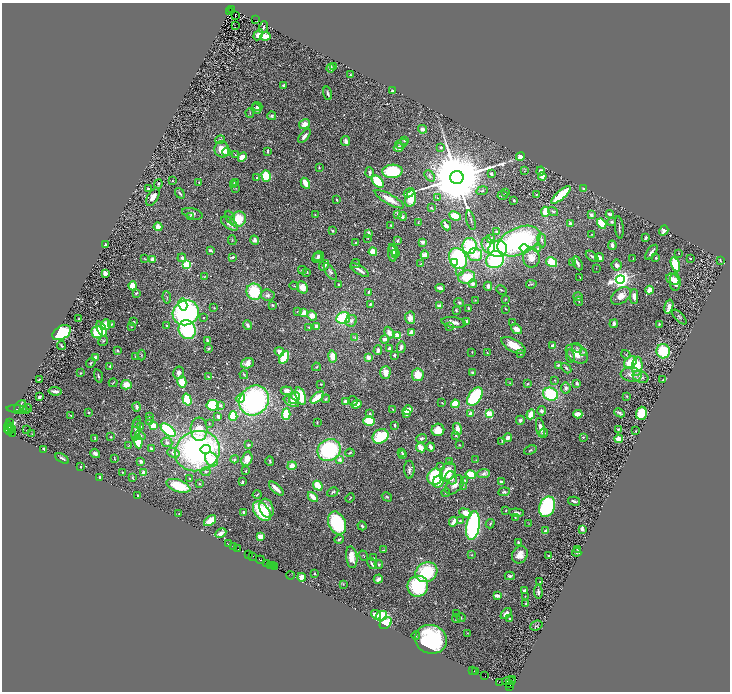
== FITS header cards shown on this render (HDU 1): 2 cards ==
NAXIS1  =                 1456
NAXIS2  =                 1379

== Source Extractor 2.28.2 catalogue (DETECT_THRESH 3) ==
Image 1456 x 1379 px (HDU 1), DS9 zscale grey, zoomed out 1/2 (1 PNG px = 2 x 2 image px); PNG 732 x 694 px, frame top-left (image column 1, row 1378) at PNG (2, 3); each listed source drawn as its Kron ellipse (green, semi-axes under 4 px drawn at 4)
Background 0.77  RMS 0.029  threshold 0.0872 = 3 sigma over >= 5 px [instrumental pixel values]
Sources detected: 622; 41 cannot appear on this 1/2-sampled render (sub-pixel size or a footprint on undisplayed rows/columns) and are neither listed nor drawn; of the other 581, the 500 brightest by FLUX_AUTO listed and drawn (81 fainter detections omitted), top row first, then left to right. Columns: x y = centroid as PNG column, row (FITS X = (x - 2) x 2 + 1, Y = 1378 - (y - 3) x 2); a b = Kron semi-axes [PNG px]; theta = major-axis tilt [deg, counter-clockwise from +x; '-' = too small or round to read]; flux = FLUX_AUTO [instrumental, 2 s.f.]
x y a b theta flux
231 9 4 2 - 470
229 11 2 1 - 78
235 16 2 1 - 9.7
256 20 4 1 - 390
235 26 2 1 - 61
263 27 6 3 70 9.8
258 35 6 4 60 28
265 36 5 3 - 68
333 66 4 3 - 7.2
331 68 4 3 - 18
350 75 2 2 - 5.3
284 85 4 3 - 8
392 91 4 3 - 8.8
328 93 7 3 -75 11
257 106 5 3 - 10
256 108 5 4 - 15
250 113 5 2 - 4.6
272 116 4 4 - 8.3
304 124 6 4 30 43
422 129 4 4 - 25
304 136 8 3 50 27
220 140 4 4 - 7.6
346 141 5 4 - 25
404 141 4 3 - 6.9
401 144 6 4 17 14
441 147 3 2 - 6.7
399 148 5 3 - 21
222 149 8 7 - 94
268 151 3 2 - 11
227 152 4 4 - 30
235 155 3 2 - 3.1
520 156 4 3 - 110
242 157 5 4 - 57
319 167 2 2 - 6.7
392 171 10 6 3 410
525 171 3 2 - 2.9
541 171 4 3 - 20
370 172 5 3 - 13
491 174 3 3 - 16
266 176 6 4 -74 170
430 176 6 4 -50 12
542 176 4 4 - 38
457 177 7 6 - 100000
257 178 2 2 - 6.9
172 181 2 2 - 7.8
199 182 2 2 - 3.8
378 182 7 4 -47 260
235 183 4 2 - 6.1
305 183 6 3 -62 110
158 184 4 3 - 9.6
234 184 4 4 - 9
236 188 3 2 - 3
148 189 3 2 - 10
584 189 4 3 - 16
482 191 6 2 10 5.1
506 192 3 3 - 4.6
180 193 6 2 -53 9.2
409 193 6 4 31 13
503 195 5 3 - 6.8
536 195 3 2 - 4.7
561 195 12 4 42 300
153 197 10 5 58 51
437 197 4 3 - 4.9
389 199 16 5 -29 75
410 199 8 5 77 150
337 200 3 2 - 5.4
514 200 2 2 - 8
431 208 3 3 - 5.7
553 211 5 3 - 8.4
545 212 5 3 - 130
192 214 10 5 -16 24
398 214 3 3 - 21
610 214 4 2 - 27
315 215 3 3 - 4.2
591 215 4 3 - 19
403 216 4 4 - 14
455 216 6 4 -24 110
190 217 3 3 - 5.6
230 217 7 3 -64 11
238 219 8 7 - 160
471 220 10 2 -75 8.2
612 222 4 3 - 9.1
229 223 9 5 -37 36
418 223 3 2 - 3.5
570 224 3 3 - 23
602 224 5 4 - 140
391 225 3 2 - 3.8
446 225 5 3 - 35
158 227 4 4 - 43
619 227 11 2 -83 9.9
664 230 5 4 - 18
332 231 3 2 - 9.6
497 232 3 2 - 25
369 233 4 2 - 18
592 234 3 3 - 3.3
368 238 2 2 - 3.9
646 238 3 2 - 11
490 239 3 3 - 45
232 240 5 3 - 5.3
255 240 5 4 - 24
542 240 7 4 -80 15
397 241 3 3 - 5.7
519 241 23 13 24 1000
423 242 3 3 - 30
356 243 3 3 - 6.1
105 245 4 2 - 15
488 245 8 6 -69 62
612 245 5 2 - 33
470 246 8 7 - 450
525 248 5 4 - 62
538 248 3 3 - 5.7
498 249 9 8 - 400
210 250 4 3 - 11
394 250 6 2 -60 15
373 252 4 4 - 89
651 252 8 2 53 18
679 253 2 1 - 3.1
392 254 8 2 -84 22
395 254 4 3 - 11
425 255 4 3 - 46
475 255 7 6 - 110
319 256 5 5 - 14
592 256 7 3 -39 14
232 257 3 3 - 10
599 257 4 3 - 51
182 258 4 3 - 17
317 258 5 4 - 12
531 258 10 8 -82 54
656 258 2 2 - 7.6
690 258 2 2 - 4.4
144 259 4 2 - 3.8
153 259 3 3 - 34
458 259 11 8 -63 580
633 259 2 1 - 3
495 260 9 8 - 490
720 260 4 2 - 5.8
552 262 6 4 -32 160
454 263 4 3 - 66
573 263 4 3 - 15
578 263 7 3 -63 19
187 264 3 3 - 570
356 264 5 3 - 8
420 264 3 2 - 3.3
675 264 7 4 -71 240
324 265 6 3 50 19
616 265 6 5 - 24
596 268 2 1 - 3.3
302 270 4 3 - 5
359 270 11 2 -33 31
307 272 2 2 - 7.6
330 272 10 4 -55 13
460 272 4 3 - 6.9
105 273 3 3 - 36
204 277 3 3 - 5
467 277 8 6 10 190
580 277 3 2 - 3.1
620 279 4 4 - 3800
673 279 7 5 -32 34
675 282 9 5 -87 46
473 284 4 4 - 28
531 284 5 3 - 7.4
339 285 3 2 - 5.3
133 286 4 4 - 91
294 286 5 2 - 4.1
488 286 4 3 - 21
302 287 6 5 - 50
440 288 4 2 - 38
501 290 6 3 -24 6.8
649 290 4 3 - 60
254 292 8 7 - 280
369 292 4 2 - 6.5
136 293 3 2 - 8.2
268 295 7 5 -6 19
621 296 11 7 37 51
634 296 7 4 89 34
167 297 6 3 -84 6
578 297 5 4 - 13
475 300 3 2 - 3.4
505 300 4 3 - 3.8
579 301 4 3 - 5.1
459 302 5 3 - 7.9
183 304 6 4 -79 120
370 304 3 3 - 6.8
272 305 3 3 - 7.6
439 306 3 3 - 30
669 307 7 3 74 36
214 308 3 3 - 3.7
468 308 3 2 - 11
506 309 3 2 - 4.5
456 310 3 3 - 7
297 311 3 2 - 3.4
186 313 13 12 - 1000
304 313 4 3 - 71
312 316 5 4 - 53
679 317 9 3 -46 9.7
204 318 2 2 - 6.6
343 318 7 6 - 300
410 318 6 5 - 46
79 319 3 2 - 5.6
134 321 2 2 - 3.1
351 321 6 5 - 20
454 322 12 5 -9 33
466 322 4 3 - 21
512 323 3 2 - 4.3
111 324 3 3 - 6.8
614 324 4 3 - 24
659 324 3 2 - 6.6
106 325 5 4 - 110
247 325 5 3 - 21
167 326 3 2 - 5.4
317 326 3 3 - 36
131 327 2 2 - 3.3
309 327 4 3 - 6
449 327 4 3 - 5.8
102 329 8 4 -66 100
516 329 6 4 -38 38
187 330 10 8 -66 580
97 332 6 5 - 290
62 333 10 6 31 340
389 333 6 4 -67 36
411 333 3 3 - 58
397 336 3 2 - 240
355 338 4 3 - 6.9
385 339 4 4 - 21
207 340 3 2 - 7.9
103 341 5 4 - 7.7
61 345 4 2 - 7.2
513 345 14 6 -29 100
552 346 4 3 - 22
401 347 6 3 78 26
209 348 3 3 - 8.1
389 348 3 3 - 14
577 348 5 3 - 8.7
117 350 3 3 - 8.7
378 350 5 3 - 16
663 351 7 6 - 240
279 352 5 4 - 29
472 352 3 2 - 3.9
487 352 3 2 - 3.9
584 353 4 3 - 7.1
520 354 3 3 - 6.9
577 354 12 8 -34 92
626 354 5 2 - 4.8
141 355 5 2 - 5.3
394 355 3 2 - 13
135 356 2 2 - 3.8
332 356 6 4 -79 60
570 356 7 4 -83 14
284 357 7 3 61 240
368 357 3 3 - 30
95 358 4 4 - 29
630 362 7 5 48 140
91 363 5 4 - 9.5
247 363 6 5 - 66
558 365 4 3 - 8.3
110 366 3 2 - 7.9
637 366 9 5 85 140
316 367 4 3 - 5.5
566 368 6 3 -49 10
385 372 6 5 - 47
473 372 3 2 - 9.8
80 373 3 3 - 5.4
179 373 6 5 - 24
631 374 10 7 -7 44
244 375 4 3 - 5.5
418 375 6 6 - 100
98 376 7 2 -76 10
208 377 3 2 - 5.8
640 377 8 5 -21 24
39 380 2 2 - 6
555 380 3 3 - 4.2
663 380 3 2 - 7.4
182 382 6 4 -76 95
113 383 4 2 - 4
510 383 3 3 - 3.8
577 383 3 3 - 15
321 384 2 2 - 3.5
527 384 3 3 - 5.4
126 385 5 4 - 60
566 388 5 4 - 20
55 391 6 3 -8 31
286 391 6 4 -6 31
550 394 7 6 - 370
300 396 9 5 -71 260
627 396 4 2 - 5.6
39 397 2 2 - 66
317 397 8 3 38 150
475 397 10 6 56 480
240 398 5 3 - 120
294 398 6 5 - 60
326 399 4 3 - 6.4
187 400 6 4 -72 210
254 401 16 14 47 1000
345 401 4 3 - 16
353 401 5 3 - 7.1
291 402 8 4 -27 34
442 403 3 2 - 3.6
357 404 5 4 - 62
455 404 4 4 - 130
213 405 6 5 - 240
221 405 4 3 - 14
20 406 7 3 44 10
137 407 4 3 - 20
27 409 5 3 - 5.9
18 410 12 3 -7 11
23 410 4 3 - 9.5
393 410 3 2 - 4.1
407 410 5 3 - 92
541 411 4 4 - 14
89 413 3 3 - 5
619 413 6 2 -25 13
641 413 6 5 - 150
286 414 5 4 - 180
370 414 2 2 - 27
406 414 3 3 - 16
471 414 2 2 - 90
489 414 3 3 - 410
531 414 5 4 - 85
578 414 4 3 - 89
71 415 3 3 - 3.4
218 416 4 3 - 14
233 416 5 4 - 170
149 417 3 2 - 2.9
149 420 4 3 - 7.2
520 420 4 3 - 13
369 421 6 4 -16 150
9 422 2 1 - 67
317 422 4 2 - 3.5
209 423 2 1 - 3
136 424 4 2 - 8.5
395 425 3 2 - 9.5
8 426 4 2 - 2200
141 426 2 2 - 3.6
153 426 4 3 - 110
9 428 5 2 - 740
11 428 2 1 - 67
540 428 10 4 -79 40
136 429 12 3 79 28
199 429 11 8 -87 180
457 429 6 3 -78 47
26 430 2 1 - 21
168 430 9 4 -42 490
438 430 6 6 - 72
618 430 3 3 - 5.5
10 431 3 1 - 89
636 431 3 2 - 3.7
544 433 4 4 - 15
12 434 4 1 - 65
32 434 3 3 - 4
140 435 5 4 - 12
380 436 8 6 32 310
456 436 4 2 - 5.7
111 437 3 3 - 4.6
508 437 4 2 - 51
583 437 3 3 - 6.6
421 438 5 4 - 15
95 439 3 2 - 8.3
619 439 4 3 - 69
138 441 7 4 -83 120
502 441 4 2 - 5.9
167 442 5 5 - 20
248 445 3 3 - 7.3
459 445 4 3 - 4.7
129 446 3 2 - 3.5
431 447 4 3 - 33
421 448 5 3 - 130
44 449 2 2 - 39
151 449 3 2 - 12
206 449 5 4 - 84
329 450 12 10 30 570
530 450 6 3 23 7.3
197 451 23 20 20 1400
402 452 3 2 - 4.5
95 453 5 4 - 27
173 453 6 4 -18 25
350 453 4 3 - 6.8
402 455 4 3 - 7.9
114 458 3 1 - 4.7
62 459 7 3 -32 15
212 459 7 6 - 190
235 459 4 3 - 5.8
247 459 7 5 72 50
339 460 2 2 - 45
476 460 3 3 - 3.4
141 461 4 3 - 16
270 461 4 2 - 7.8
450 462 3 3 - 11
292 466 4 4 - 48
441 466 3 2 - 4.2
81 467 3 2 - 4.1
409 470 9 5 -89 18
246 471 3 2 - 4.5
122 472 3 3 - 4.8
206 472 5 3 - 7.5
448 472 10 7 59 140
144 473 3 3 - 47
484 474 6 4 6 20
471 475 5 4 - 140
100 477 3 2 - 12
435 477 8 7 - 440
132 478 4 2 - 6.1
190 478 3 2 - 3.6
451 478 6 5 - 31
465 480 4 4 - 7.1
242 482 3 2 - 9.5
438 482 6 5 - 67
501 482 3 2 - 14
199 484 2 2 - 4.8
455 485 11 7 44 37
178 486 12 6 -19 150
318 486 5 3 - 150
463 487 3 3 - 3.6
276 489 9 3 -43 53
333 492 6 3 30 8.8
504 492 6 3 7 9.3
446 493 4 3 - 7.3
257 494 4 2 - 5.3
138 495 2 2 - 4.7
313 497 6 3 -47 61
387 497 5 3 - 8.4
350 498 5 2 - 4.1
574 501 6 3 -15 14
547 507 10 7 67 600
266 508 10 7 -70 60
262 511 11 7 -50 390
506 511 3 2 - 2.9
243 512 2 2 - 26
465 513 6 4 -21 66
516 513 7 4 -4 20
179 514 2 2 - 3.6
515 517 4 3 - 6.4
210 521 7 4 37 76
460 521 3 3 - 7.2
453 522 5 3 - 38
337 523 12 8 -66 390
529 523 3 2 - 2.9
490 524 5 3 - 7.6
362 526 4 2 - 9
473 526 14 6 81 820
582 529 4 3 - 17
546 531 4 3 - 24
221 533 6 3 28 22
260 537 4 3 - 51
339 539 5 2 - 11
518 542 4 2 - 8.1
228 544 2 1 - 56
233 546 2 1 - 75
238 549 3 1 - 74
578 549 3 2 - 4.4
384 550 4 2 - 4
577 552 4 3 - 8.6
248 554 3 1 - 110
471 555 3 3 - 5.3
520 555 9 7 59 53
253 556 2 1 - 47
363 556 5 3 - 5.7
549 556 2 2 - 5.1
352 557 11 5 -83 68
374 558 4 2 - 4
260 560 4 2 - 330
372 563 6 3 -60 13
267 564 3 1 - 290
379 564 4 3 - 7.9
270 566 3 1 - 110
272 566 2 2 - 64
274 566 3 2 - 120
426 572 11 9 28 330
315 574 2 2 - 3.7
290 575 4 2 - 130
510 576 5 4 - 13
302 577 4 4 - 42
378 579 4 3 - 29
540 581 2 1 - 3.7
343 584 4 3 - 4.9
418 586 10 10 - 400
525 590 4 3 - 21
538 592 7 3 -86 14
497 595 4 3 - 37
525 596 2 2 - 4.1
526 603 2 2 - 5.6
506 613 6 3 43 28
457 614 2 2 - 3.1
376 615 5 4 - 32
381 616 6 5 - 200
461 618 4 2 - 4.7
456 619 4 3 - 5.4
510 619 3 3 - 14
386 623 7 5 45 180
536 626 6 4 22 10
467 633 4 2 - 4.4
416 636 4 3 - 6.8
431 639 16 14 -16 710
473 670 2 1 - 33
475 671 2 1 - 110
485 676 2 1 - 25
513 680 2 1 - 520
509 681 6 2 -1 800
500 682 2 1 - 64
509 683 4 2 - 180
509 687 3 2 - 160
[81 fainter detections neither listed nor drawn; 41 sub-pixel or undisplayed-footprint detections neither listed nor drawn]